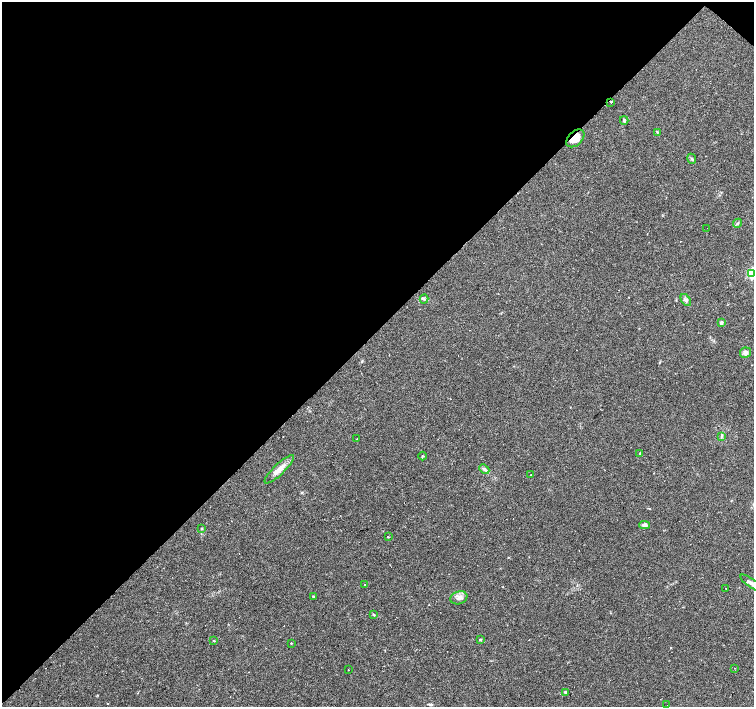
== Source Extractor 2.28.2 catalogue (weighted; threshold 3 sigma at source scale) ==
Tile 2 of 4 x 4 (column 2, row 1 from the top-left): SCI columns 1505-3008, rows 4386-5794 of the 6017 x 6019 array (HDU 1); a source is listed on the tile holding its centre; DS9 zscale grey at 2 x 2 block average (1 PNG px = mean of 2 x 2 image px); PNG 756 x 709 px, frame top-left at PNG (2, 2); each listed source drawn as its Kron ellipse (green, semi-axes under 4 px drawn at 4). Shown black and unused: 47% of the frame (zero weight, under 2 of 3 exposures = <1% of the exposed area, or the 3 px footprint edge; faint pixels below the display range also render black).
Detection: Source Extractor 2.28.2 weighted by HDU 2 'WHT'; one run over the whole footprint, this tile lists its part. Background 0.0781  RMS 0.006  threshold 0.027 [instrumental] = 3 sigma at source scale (4.5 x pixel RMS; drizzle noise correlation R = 1.50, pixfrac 1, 0.0396/0.0396 arcsec/px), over >= 5 px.
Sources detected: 47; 12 cosmic-ray / hot-pixel residue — neither listed nor drawn; the other 35 listed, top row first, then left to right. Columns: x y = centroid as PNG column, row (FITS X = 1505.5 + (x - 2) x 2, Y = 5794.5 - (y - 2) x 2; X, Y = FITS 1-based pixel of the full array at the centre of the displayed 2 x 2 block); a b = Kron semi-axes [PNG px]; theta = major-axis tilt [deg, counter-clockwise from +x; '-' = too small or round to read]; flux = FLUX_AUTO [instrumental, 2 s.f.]
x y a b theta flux
611 102 2 2 - 16
624 120 4 3 - 2.1
657 132 3 2 - 0.95
575 138 11 7 42 16
692 159 5 3 - 1.8
738 223 5 3 - 1.9
707 228 2 2 - 4.6
752 274 4 3 - 120
424 299 4 3 - 1.8
686 300 7 4 -57 3.3
721 323 3 3 - 3.2
745 353 5 5 - 4.6
721 437 4 2 - 1.3
357 439 2 2 - 3.2
640 454 2 2 - 4
422 456 4 2 - 0.91
279 469 19 5 44 12
484 469 5 3 - 2.8
530 475 2 2 - 3.2
645 525 5 4 - 5.5
202 528 3 3 - 1.1
388 537 2 2 - 8.1
751 583 13 3 -35 5.2
365 585 2 2 - 2.3
726 589 2 2 - 2.2
313 597 3 3 - 1.6
459 598 8 6 19 7.1
374 615 3 2 - 1.1
480 639 3 3 - 1.2
214 640 2 2 - 2.7
291 643 2 2 - 0.61
735 668 2 2 - 0.99
348 669 2 2 - 0.68
566 692 4 2 - 1.5
667 705 2 2 - 0.88
Overlapping masked pixels (flux is a lower limit): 2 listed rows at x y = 611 102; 575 138
Isophote crosses this tile's border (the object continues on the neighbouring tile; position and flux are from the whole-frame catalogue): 2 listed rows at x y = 752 274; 751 583
Diffuse or blended objects may show on this block-average render without a row.